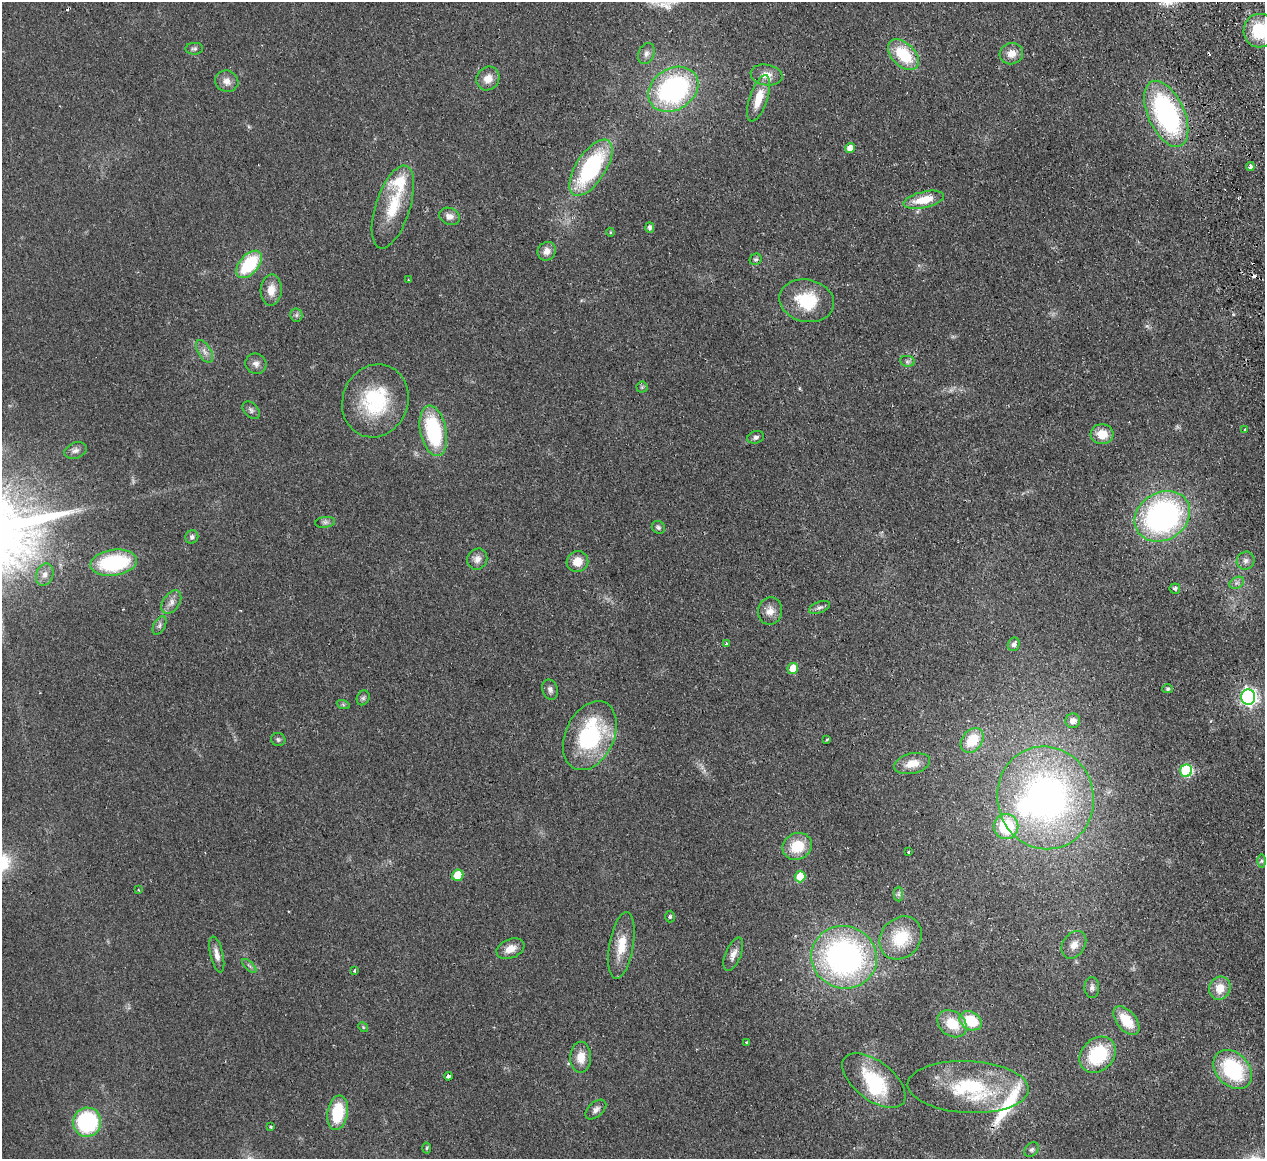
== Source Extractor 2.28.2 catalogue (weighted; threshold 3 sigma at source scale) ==
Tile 10 of 4 x 4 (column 2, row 3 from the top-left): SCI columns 1320-2582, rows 1436-2592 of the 5166 x 5065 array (HDU 1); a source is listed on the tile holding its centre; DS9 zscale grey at full resolution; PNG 1267 x 1161 px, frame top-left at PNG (2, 2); each listed source drawn as its Kron ellipse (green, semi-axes under 4 px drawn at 4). Shown black and unused: <1% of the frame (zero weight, under 2 of 3 exposures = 3% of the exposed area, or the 3 px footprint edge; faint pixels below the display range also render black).
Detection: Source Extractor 2.28.2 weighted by HDU 2 'WHT'; one run over the whole footprint, this tile lists its part. Background 0.0582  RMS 0.0088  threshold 0.0396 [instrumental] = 3 sigma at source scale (4.5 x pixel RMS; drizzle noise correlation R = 1.50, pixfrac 1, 0.05/0.05 arcsec/px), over >= 5 px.
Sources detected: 115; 2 inside a brighter object's white glare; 5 cosmic-ray / hot-pixel residue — neither listed nor drawn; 3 inside a brighter listed object's ellipse — not listed separately; the other 105 listed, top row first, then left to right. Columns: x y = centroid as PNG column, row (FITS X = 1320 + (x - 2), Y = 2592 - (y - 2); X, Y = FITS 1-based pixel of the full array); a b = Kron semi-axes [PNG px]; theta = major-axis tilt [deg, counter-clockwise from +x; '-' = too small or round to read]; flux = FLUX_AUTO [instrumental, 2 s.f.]
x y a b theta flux
1260 31 17 16 - 40
194 49 9 6 2 2.1
646 53 11 7 67 3.8
1011 54 12 10 15 8.8
903 55 18 11 -45 37
766 75 16 10 -9 8.6
488 78 12 11 - 9.5
227 81 12 10 -19 6.5
673 89 27 20 33 150
759 98 24 9 71 18
1166 114 35 18 -65 150
850 148 5 5 - 8
1250 166 4 4 - 6.6
591 168 32 15 57 100
924 200 20 8 13 20
393 207 43 17 72 35
449 216 11 8 -23 5.2
650 227 5 4 - 3
610 232 4 4 - 0.91
547 251 10 8 53 6.7
756 259 6 5 - 1.8
249 264 16 9 48 51
408 280 3 3 - 1.1
271 290 15 10 87 9.9
807 301 28 21 -12 36
296 315 6 6 - 1.9
204 351 12 6 -59 4.6
907 361 7 5 -10 2.2
256 364 11 10 - 4.6
642 387 5 5 - 1.3
375 401 37 32 68 67
251 410 10 7 -46 2.7
1245 429 3 3 - 1.4
433 431 25 13 -78 71
1102 434 11 10 - 14
756 437 8 6 16 2.8
76 450 12 7 21 3.9
1162 516 29 23 30 210
325 522 10 5 7 2.5
658 527 7 6 - 2.1
192 537 7 6 - 2.6
477 559 11 10 - 5.6
1246 561 9 8 - 3.8
577 562 11 10 - 12
114 563 23 13 8 74
45 575 11 8 68 5.3
1237 583 8 5 30 2.4
1175 589 5 5 - 1.7
171 602 13 8 56 5.4
819 607 11 5 21 2.9
770 611 14 12 82 7.9
160 625 10 6 63 2.6
726 644 3 3 - 3.3
1014 644 7 5 66 3
793 668 5 5 - 17
1168 689 5 4 - 1.4
550 690 10 7 -69 3.2
1248 697 7 7 - 290
363 698 7 6 - 1.9
343 704 7 4 -20 1.3
1073 721 7 7 - 6.3
590 736 36 24 65 89
278 739 7 6 - 1.8
827 740 3 2 - 1.2
972 740 13 10 53 24
912 764 18 10 13 11
1186 771 6 6 - 88
1045 798 51 48 -76 330
1006 826 12 12 - 44
797 846 15 13 27 24
909 852 3 2 - 1.3
1261 861 6 4 90 1.6
458 875 6 5 - 23
800 876 6 5 - 18
138 890 3 3 - 0.72
899 894 7 4 -90 1.8
670 917 6 4 88 1.4
901 938 23 19 47 32
621 945 34 12 80 20
1074 945 15 11 55 8.8
510 949 14 9 23 9.3
217 954 18 6 -77 6.3
733 954 18 7 67 6.3
844 957 33 31 -17 240
249 966 9 3 -45 1.6
354 971 3 3 - 1.5
1092 987 10 7 -88 3.4
1220 988 12 10 64 13
1126 1020 17 9 -51 21
971 1021 12 9 -28 29
952 1024 16 12 -37 21
363 1027 5 4 - 0.97
746 1042 2 2 - 0.85
1098 1055 20 16 45 50
581 1057 15 10 90 12
1233 1069 22 16 -47 67
448 1076 4 3 - 8.2
874 1081 37 19 -38 45
968 1087 60 26 -3 69
596 1109 12 7 42 3.8
338 1113 17 10 80 37
87 1122 14 14 - 86
271 1127 3 2 - 0.76
427 1148 5 3 - 1
1031 1150 8 6 44 2.1
Isophote crosses this tile's border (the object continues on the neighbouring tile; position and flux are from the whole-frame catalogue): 1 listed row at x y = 1260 31